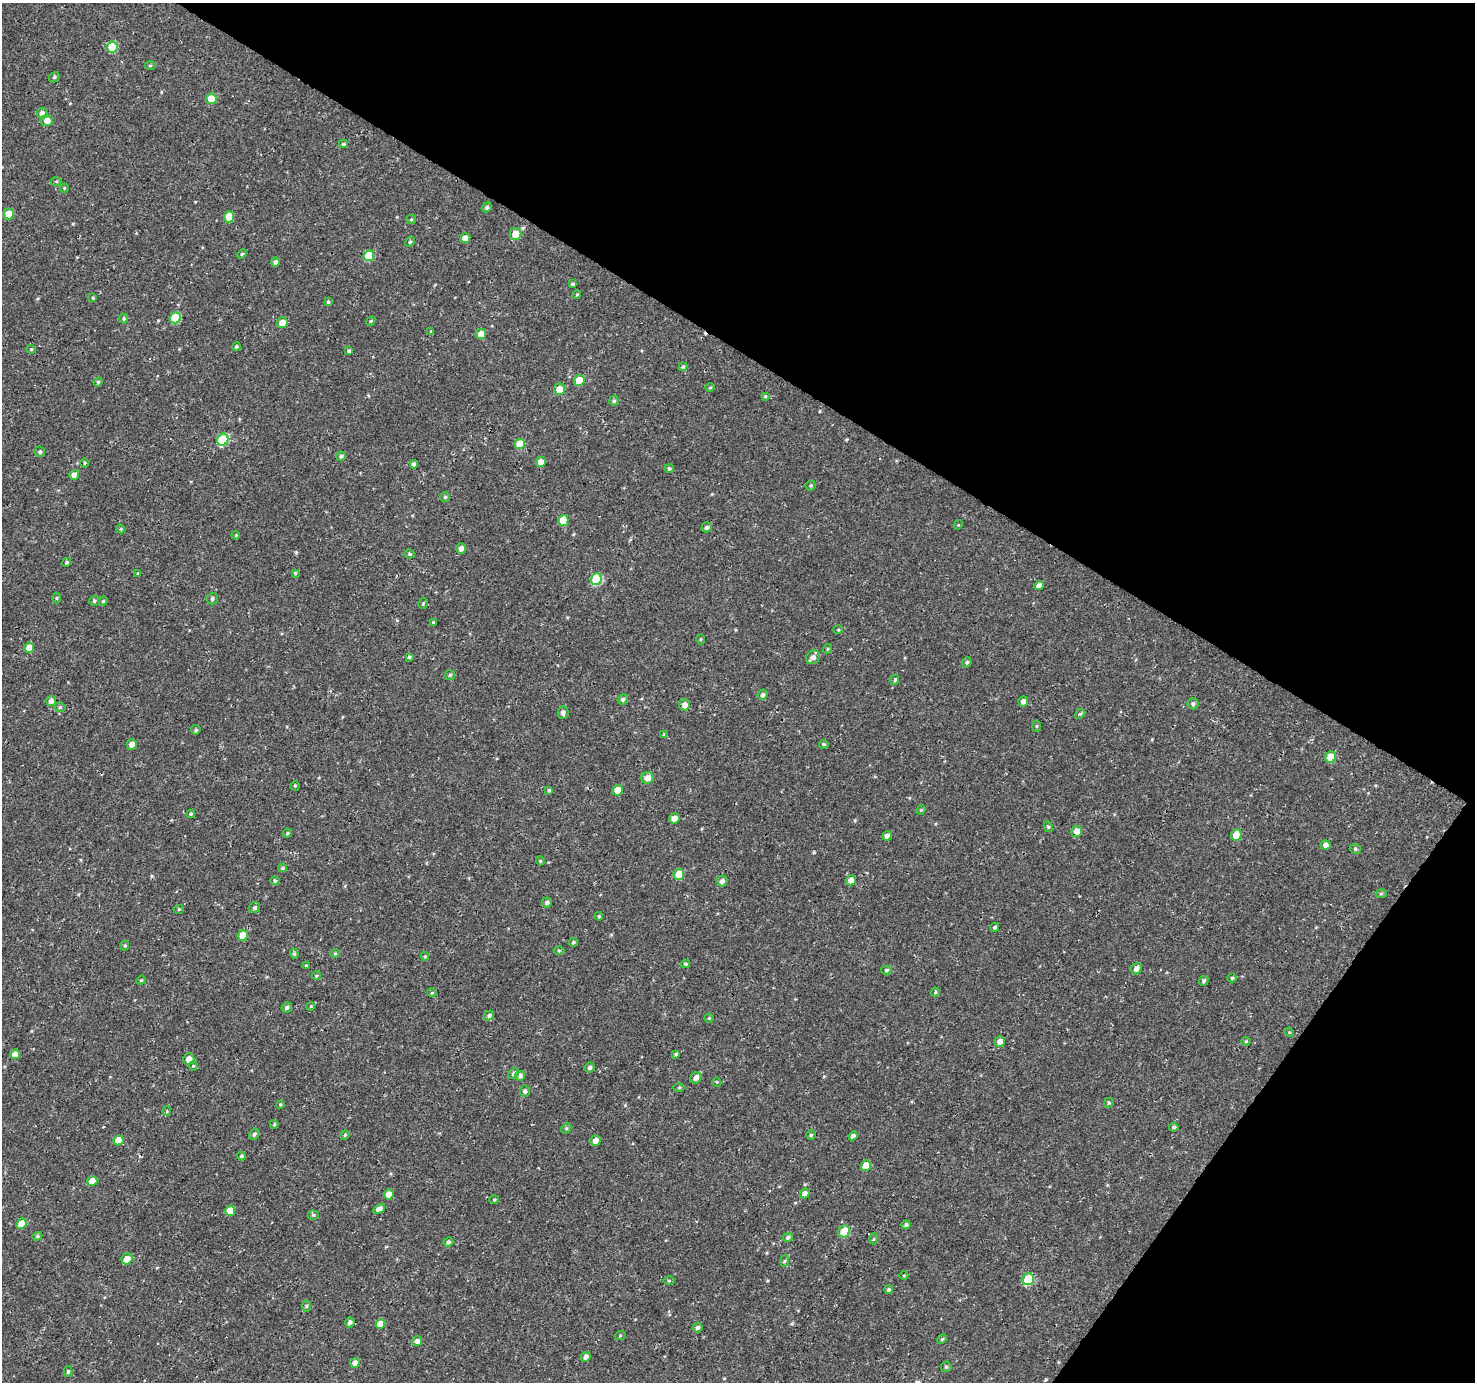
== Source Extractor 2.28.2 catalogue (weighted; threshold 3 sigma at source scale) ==
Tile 8 of 4 x 4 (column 4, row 2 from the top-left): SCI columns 4427-5899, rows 3017-4396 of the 5900 x 5964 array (HDU 1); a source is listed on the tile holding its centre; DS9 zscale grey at full resolution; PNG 1477 x 1384 px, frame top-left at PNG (2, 3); each listed source drawn as its Kron ellipse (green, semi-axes under 4 px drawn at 4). Shown black and unused: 32% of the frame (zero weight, under 3 of 4 exposures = <1% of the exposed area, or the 3 px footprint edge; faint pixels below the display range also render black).
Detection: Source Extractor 2.28.2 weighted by HDU 2 'WHT'; one run over the whole footprint, this tile lists its part. Background 4.57e-04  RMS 0.0026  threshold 0.0118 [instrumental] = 3 sigma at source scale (4.5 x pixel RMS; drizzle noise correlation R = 1.50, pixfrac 1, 0.0396/0.0396 arcsec/px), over >= 5 px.
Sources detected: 201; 2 cosmic-ray / hot-pixel residue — neither listed nor drawn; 1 inside a brighter listed object's ellipse — not listed separately; the other 198 listed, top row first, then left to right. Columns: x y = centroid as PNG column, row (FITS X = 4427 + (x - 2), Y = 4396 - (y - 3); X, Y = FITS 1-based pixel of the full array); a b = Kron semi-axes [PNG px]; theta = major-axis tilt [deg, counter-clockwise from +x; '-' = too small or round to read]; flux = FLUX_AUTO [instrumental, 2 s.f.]
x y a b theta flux
112 47 5 5 - 7.8
150 65 5 3 - 0.33
54 77 5 4 - 0.38
211 99 5 5 - 4.5
42 113 5 5 - 1
47 121 5 5 - 1.7
343 144 4 3 - 0.38
56 181 5 3 - 0.26
64 188 4 4 - 0.25
487 207 5 4 - 0.55
9 214 5 5 - 4.2
229 217 5 5 - 3.6
411 219 5 4 - 0.32
516 234 6 5 - 4
465 238 5 5 - 2.1
410 242 5 4 - 0.38
242 254 5 3 - 0.27
369 256 5 5 - 6.4
275 262 4 4 - 0.6
573 284 3 3 - 0.39
577 295 4 3 - 0.34
93 298 4 4 - 0.24
328 302 4 4 - 0.35
124 318 5 4 - 0.41
175 318 5 5 - 7.7
371 321 4 4 - 0.3
282 323 5 5 - 2.6
431 331 4 3 - 0.2
481 334 5 5 - 2.5
236 347 4 4 - 0.42
31 349 4 4 - 0.28
349 351 4 4 - 0.48
683 367 4 4 - 0.44
579 380 5 5 - 5.1
98 382 4 4 - 0.31
710 387 5 3 - 0.27
559 389 6 5 - 3.1
765 396 4 3 - 0.28
614 401 5 4 - 0.43
223 440 6 5 - 14
520 444 5 5 - 4.7
40 452 5 5 - 0.5
341 456 5 4 - 0.51
541 462 5 5 - 2
84 463 4 3 - 0.26
414 464 4 4 - 0.95
669 468 4 4 - 0.46
74 475 5 5 - 1.8
811 485 5 5 - 0.38
445 497 4 4 - 0.35
563 520 5 5 - 5.1
958 525 5 3 - 0.22
707 527 5 5 - 0.63
121 529 4 4 - 0.28
236 535 4 3 - 0.23
461 548 5 5 - 1
409 554 5 4 - 0.47
67 562 5 4 - 0.36
138 573 4 3 - 0.23
295 573 4 4 - 0.33
596 579 6 5 - 13
1039 586 5 4 - 1.5
57 598 5 3 - 0.23
212 599 6 5 - 0.56
94 601 5 5 - 0.43
103 601 5 4 - 0.28
423 603 5 3 - 0.26
433 622 4 4 - 0.23
838 630 4 4 - 0.27
700 639 5 3 - 0.3
29 648 5 5 - 2
827 649 5 3 - 0.27
409 657 4 4 - 0.35
813 657 7 6 - 1.2
967 662 5 4 - 0.52
450 675 5 5 - 0.4
895 680 5 4 - 0.35
763 695 5 5 - 0.53
623 699 5 5 - 0.52
51 701 5 5 - 1
1023 701 5 5 - 1.1
1193 704 5 5 - 0.59
684 705 5 5 - 1.3
60 707 5 5 - 0.37
563 712 6 5 - 0.81
1080 714 6 4 42 0.37
1037 726 5 3 - 0.26
196 730 4 4 - 0.41
664 735 4 4 - 0.49
132 744 5 5 - 1.3
824 744 5 4 - 0.31
1331 757 6 5 - 4
648 778 6 5 - 1.9
295 786 4 4 - 0.25
549 790 4 4 - 0.32
618 790 5 5 - 3.4
921 810 5 4 - 0.26
191 814 4 4 - 0.37
674 819 5 5 - 2
1048 827 5 4 - 0.35
1077 832 5 5 - 2
287 833 5 4 - 0.31
1236 835 6 5 - 3.9
887 836 5 4 - 1.1
1325 845 5 4 - 1.1
1355 849 6 4 -23 0.44
540 861 4 4 - 0.29
282 868 4 4 - 0.32
679 874 5 5 - 3.9
851 880 5 4 - 1.7
275 881 4 4 - 0.32
722 881 5 5 - 0.93
1381 894 5 3 - 0.32
547 903 5 5 - 0.52
255 907 6 5 - 0.5
179 909 5 3 - 0.25
599 916 4 4 - 0.31
995 927 5 4 - 0.51
243 935 5 5 - 3.1
573 942 4 4 - 0.32
125 946 5 4 - 0.32
559 950 5 3 - 0.28
335 953 4 4 - 0.3
294 954 5 4 - 0.39
425 956 4 4 - 0.32
685 964 4 3 - 0.37
306 966 4 3 - 0.29
1136 969 6 5 - 1.3
886 970 5 4 - 0.37
316 976 4 4 - 0.35
1232 978 4 4 - 0.36
141 980 5 3 - 0.25
1204 981 5 4 - 0.5
935 992 5 4 - 0.32
432 993 5 3 - 0.26
311 1006 4 3 - 0.25
287 1008 5 5 - 0.63
489 1015 5 4 - 0.52
709 1018 4 4 - 0.33
1289 1032 4 3 - 0.24
1246 1041 4 4 - 0.31
1000 1042 5 5 - 1.4
15 1054 5 4 - 2
676 1054 4 4 - 0.39
189 1059 5 5 - 1.9
193 1066 4 4 - 0.29
590 1068 5 4 - 0.56
513 1073 6 4 45 0.5
520 1076 5 5 - 1
696 1078 6 5 - 1.2
717 1082 5 3 - 0.2
679 1088 5 3 - 0.28
525 1091 5 5 - 0.65
1109 1103 5 4 - 0.37
280 1104 3 3 - 0.27
167 1111 5 3 - 0.26
274 1124 4 4 - 0.35
1174 1127 5 4 - 0.5
566 1128 5 4 - 0.39
254 1134 6 5 - 0.46
345 1135 5 4 - 0.33
811 1135 4 4 - 0.35
853 1136 5 4 - 0.8
118 1140 5 5 - 3.4
595 1141 5 5 - 1.5
241 1156 4 3 - 0.39
866 1166 5 5 - 3.6
92 1181 5 5 - 3
805 1193 5 4 - 1.2
389 1194 5 5 - 1.8
494 1200 5 3 - 0.22
379 1209 6 4 27 1.1
230 1211 5 5 - 3.4
313 1215 5 4 - 0.41
21 1224 5 5 - 3.2
906 1225 4 4 - 0.58
844 1231 6 5 - 6.3
37 1236 5 4 - 0.33
788 1237 5 4 - 0.59
873 1239 5 3 - 0.27
448 1242 5 4 - 0.49
127 1259 6 5 - 3.2
785 1261 5 3 - 0.32
904 1275 4 3 - 0.22
1028 1279 6 5 - 12
669 1281 6 4 0 0.27
889 1290 4 4 - 0.4
306 1306 5 3 - 0.31
350 1322 5 4 - 0.83
380 1324 5 4 - 3.1
697 1328 5 5 - 0.62
620 1336 5 3 - 0.25
942 1339 5 4 - 0.35
417 1341 5 5 - 1.1
586 1357 5 4 - 0.94
355 1363 5 5 - 1.3
946 1367 5 5 - 0.39
68 1371 5 4 - 0.39
Overlapping masked pixels (flux is a lower limit): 1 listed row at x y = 1077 832